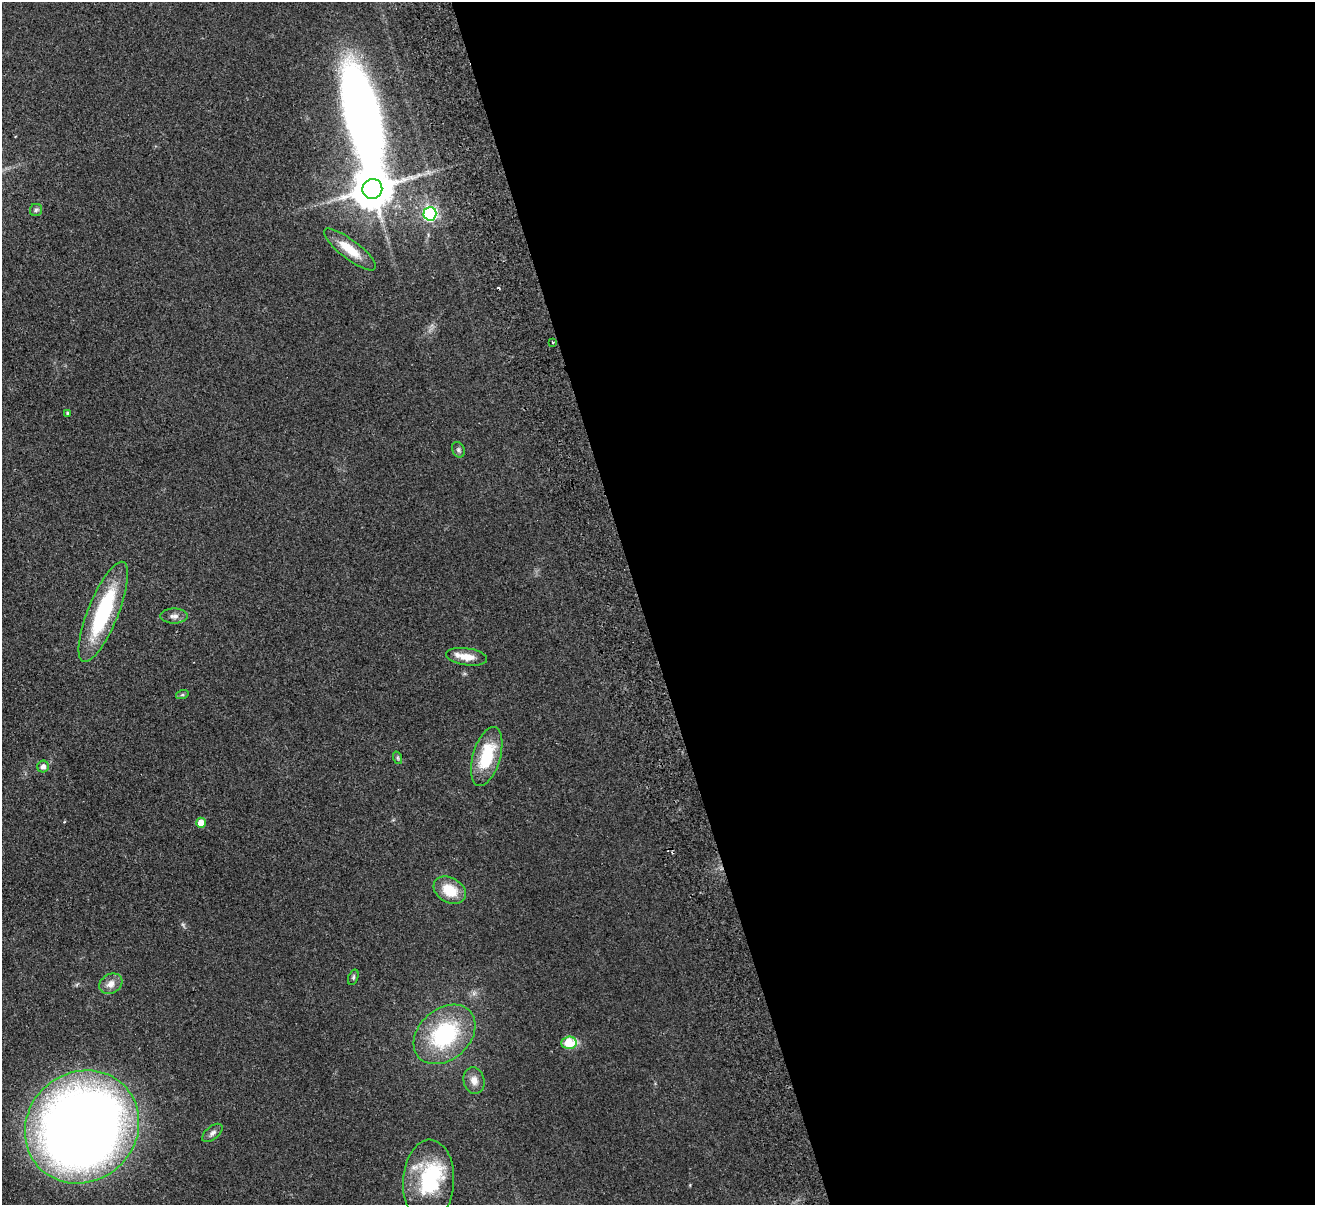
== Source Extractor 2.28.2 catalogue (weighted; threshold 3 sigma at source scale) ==
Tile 8 of 4 x 4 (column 4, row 2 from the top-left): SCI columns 3994-5306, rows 2699-3901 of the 5362 x 5274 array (HDU 1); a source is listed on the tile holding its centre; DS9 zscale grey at full resolution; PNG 1317 x 1207 px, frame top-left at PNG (2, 2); each listed source drawn as its Kron ellipse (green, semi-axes under 4 px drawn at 4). Shown black and unused: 51% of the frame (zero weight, under 2 of 3 exposures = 3% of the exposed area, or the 3 px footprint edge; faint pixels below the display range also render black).
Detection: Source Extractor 2.28.2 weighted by HDU 2 'WHT'; one run over the whole footprint, this tile lists its part. Background 0.101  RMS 0.0086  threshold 0.0385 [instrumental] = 3 sigma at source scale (4.5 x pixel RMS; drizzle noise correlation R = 1.50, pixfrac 1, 0.05/0.05 arcsec/px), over >= 5 px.
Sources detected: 28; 1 inside a brighter object's white glare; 2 cosmic-ray / hot-pixel residue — neither listed nor drawn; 1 inside a brighter listed object's ellipse — not listed separately; the other 24 listed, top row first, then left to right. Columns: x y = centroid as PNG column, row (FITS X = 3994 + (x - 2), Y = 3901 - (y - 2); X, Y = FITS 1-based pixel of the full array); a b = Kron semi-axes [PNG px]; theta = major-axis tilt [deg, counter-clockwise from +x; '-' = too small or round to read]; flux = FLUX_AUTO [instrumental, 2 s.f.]
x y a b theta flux
372 189 10 10 - 2700
36 210 6 6 - 1.8
430 214 7 6 - 150
350 249 32 9 -38 18
552 342 3 3 - 0.94
68 413 4 4 - 1.4
458 450 8 6 -66 1.9
103 612 54 15 68 82
174 616 13 7 0 4.3
467 657 20 8 -8 11
182 695 6 4 18 1.2
487 757 30 14 74 40
398 758 6 4 -71 1.2
43 767 6 5 - 4.4
201 823 5 5 - 11
450 890 17 12 -30 22
353 977 8 5 70 1.5
111 984 12 9 30 6.5
445 1034 34 25 42 82
569 1043 8 6 3 26
474 1081 13 10 -75 6.7
82 1127 59 54 42 1200
212 1133 12 6 39 3.1
429 1181 41 25 87 64